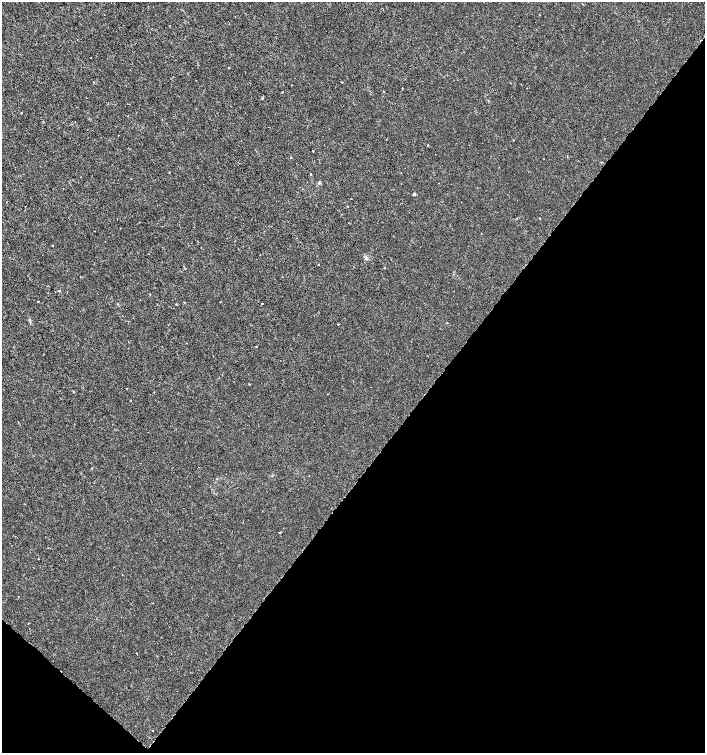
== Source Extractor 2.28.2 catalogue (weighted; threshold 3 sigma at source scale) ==
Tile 15 of 4 x 4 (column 3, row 4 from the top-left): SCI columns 2982-4386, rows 6-1506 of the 6029 x 6009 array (HDU 1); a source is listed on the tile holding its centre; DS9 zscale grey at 2 x 2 block average (1 PNG px = mean of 2 x 2 image px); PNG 707 x 755 px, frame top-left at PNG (2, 2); no overlay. Shown black and unused: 40% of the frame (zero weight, under 3 of 6 exposures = <1% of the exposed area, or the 3 px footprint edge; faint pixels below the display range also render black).
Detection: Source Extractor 2.28.2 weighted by HDU 2 'WHT'; one run over the whole footprint, this tile lists its part. Background 3.95e-05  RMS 0.001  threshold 0.00426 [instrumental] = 3 sigma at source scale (4.09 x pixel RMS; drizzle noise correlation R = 1.36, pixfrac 0.8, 0.0396/0.0396 arcsec/px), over >= 5 px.
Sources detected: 29; all 29 listed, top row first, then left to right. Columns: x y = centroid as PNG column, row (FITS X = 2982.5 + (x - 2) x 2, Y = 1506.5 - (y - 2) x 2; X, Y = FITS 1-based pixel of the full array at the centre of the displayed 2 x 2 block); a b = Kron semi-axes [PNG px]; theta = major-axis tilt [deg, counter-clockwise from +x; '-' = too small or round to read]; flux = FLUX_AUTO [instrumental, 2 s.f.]
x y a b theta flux
402 88 2 2 - 0.093
384 92 2 2 - 0.11
21 113 2 2 - 0.12
428 145 2 2 - 0.18
313 151 2 2 - 0.19
567 156 2 2 - 0.093
291 157 2 2 - 0.12
169 172 2 2 - 0.098
311 174 2 2 - 0.17
319 183 3 3 - 0.28
414 194 3 3 - 0.31
25 206 2 2 - 0.11
539 218 2 2 - 0.13
53 245 2 2 - 0.17
366 258 5 4 - 0.41
318 264 2 2 - 0.11
59 291 2 2 - 0.35
38 302 2 2 - 0.12
176 304 2 2 - 0.12
262 304 2 2 - 0.23
447 322 2 2 - 0.081
338 324 2 2 - 0.17
256 346 2 2 - 0.2
249 384 2 2 - 0.17
130 400 2 2 - 0.12
309 475 2 2 - 0.11
279 533 3 2 - 0.11
28 623 2 2 - 0.066
136 653 2 2 - 0.097
Diffuse or blended objects may show on this block-average render without a row.